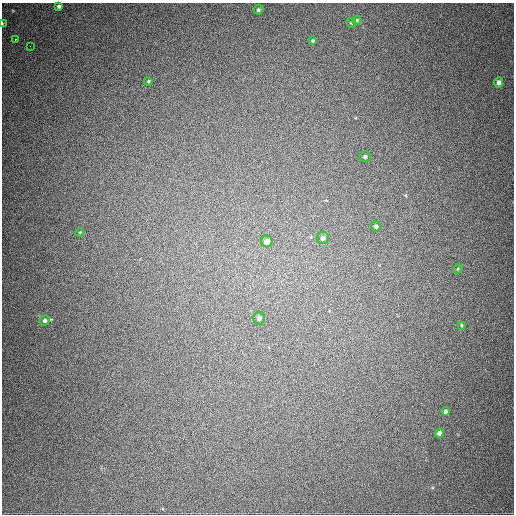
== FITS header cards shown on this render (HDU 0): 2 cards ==
NAXIS1  =                  512
NAXIS2  =                  512

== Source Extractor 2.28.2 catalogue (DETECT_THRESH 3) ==
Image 512 x 512 px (HDU 0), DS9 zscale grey, 1 PNG px = 1 image px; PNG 516 x 516 px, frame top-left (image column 1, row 512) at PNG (2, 3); each listed source drawn as its Kron ellipse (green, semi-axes under 4 px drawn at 4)
Background 772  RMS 21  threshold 63.5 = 3 sigma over >= 5 px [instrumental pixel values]
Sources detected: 21; all 21 listed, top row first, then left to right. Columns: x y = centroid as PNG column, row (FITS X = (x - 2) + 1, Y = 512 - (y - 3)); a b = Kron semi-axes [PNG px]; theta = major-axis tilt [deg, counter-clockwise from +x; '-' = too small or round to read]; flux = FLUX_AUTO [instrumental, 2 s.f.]
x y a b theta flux
59 6 4 3 - 3500
258 10 5 5 - 3100
357 20 5 4 - 2000
2 23 4 2 - 1200
351 23 5 4 - 1900
15 39 3 2 - 3400
313 41 3 3 - 1600
30 46 2 2 - 490
148 81 4 3 - 1600
499 82 5 4 - 5500
365 157 5 5 - 2900
376 226 5 5 - 3400
80 232 4 3 - 1200
323 238 6 6 - 4400
267 241 6 5 - 11000
458 269 5 4 - 1600
259 318 6 6 - 3900
45 321 5 5 - 3800
461 325 4 3 - 1300
446 411 4 4 - 3600
439 433 4 4 - 5600
At the frame edge (FLAGS 8, measured only in part): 1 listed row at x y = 2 23